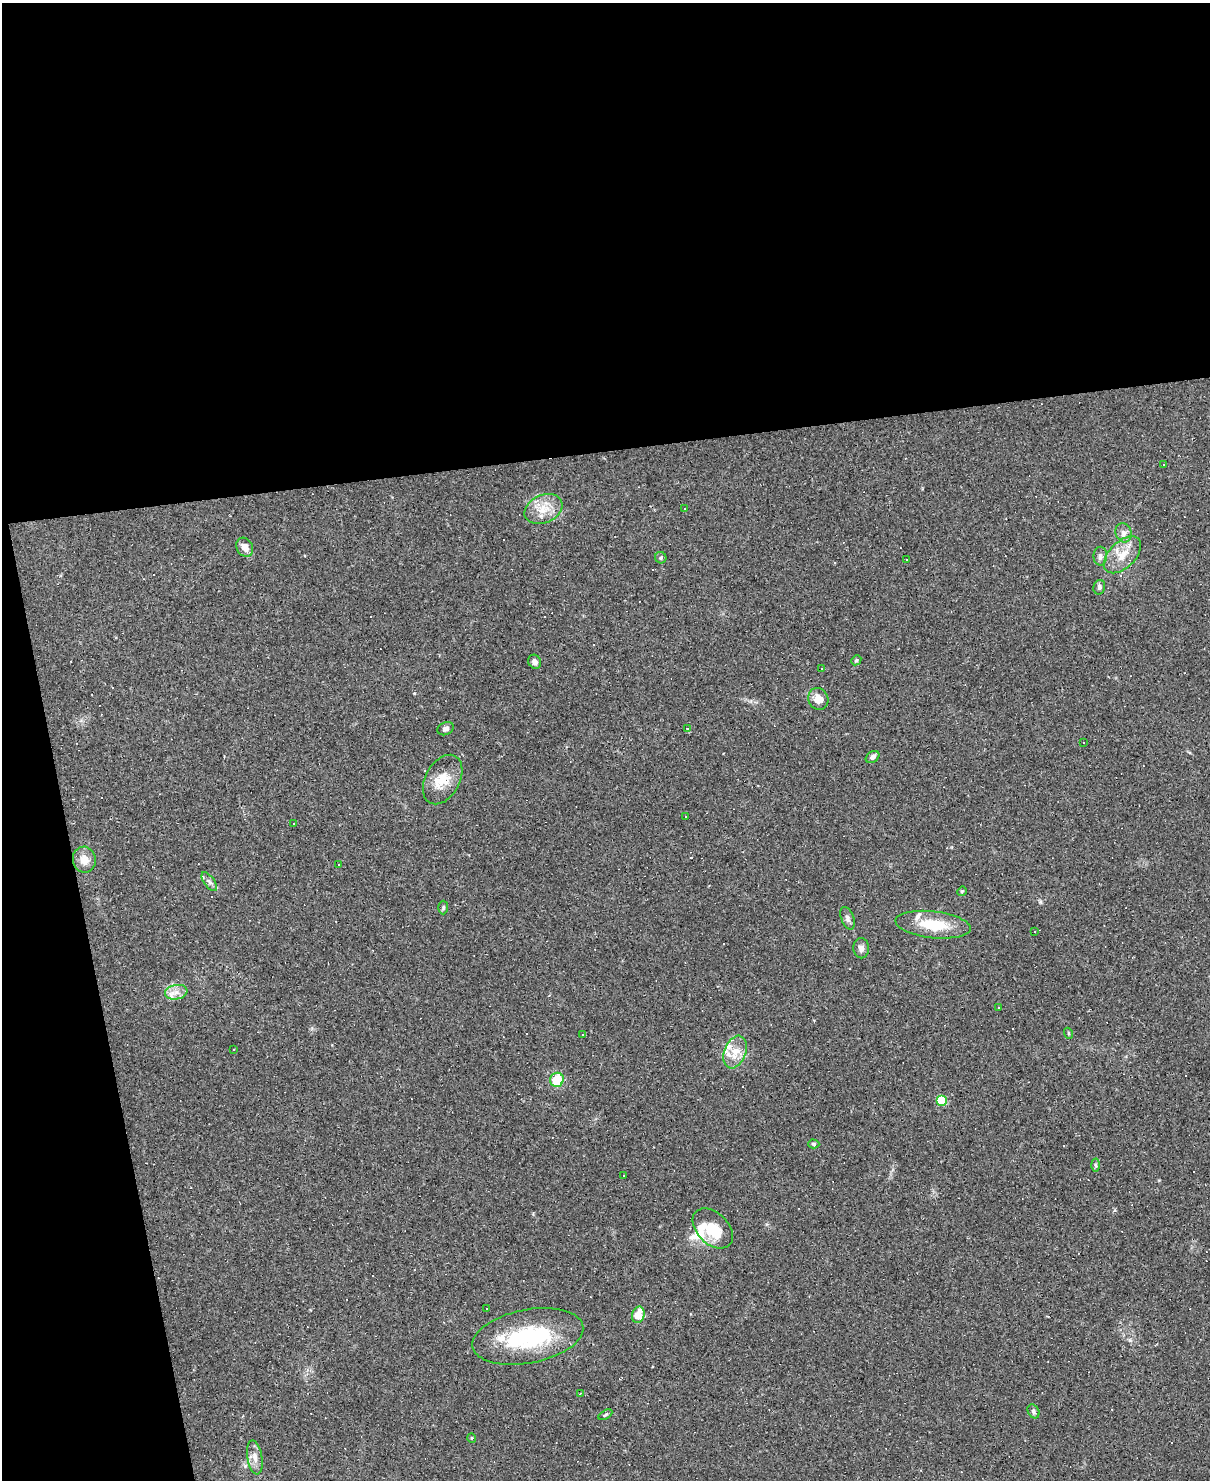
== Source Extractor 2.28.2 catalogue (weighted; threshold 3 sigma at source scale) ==
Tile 1 of 4 x 3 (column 1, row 1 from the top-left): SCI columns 1-1208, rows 3205-4682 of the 4834 x 4815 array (HDU 1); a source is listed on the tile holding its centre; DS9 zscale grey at full resolution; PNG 1212 x 1482 px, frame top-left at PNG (2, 3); each listed source drawn as its Kron ellipse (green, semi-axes under 4 px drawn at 4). Shown black and unused: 36% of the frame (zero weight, under 2 of 3 exposures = <1% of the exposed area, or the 3 px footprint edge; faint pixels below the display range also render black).
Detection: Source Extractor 2.28.2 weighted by HDU 2 'WHT'; one run over the whole footprint, this tile lists its part. Background 0.105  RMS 0.0069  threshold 0.031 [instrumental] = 3 sigma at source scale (4.5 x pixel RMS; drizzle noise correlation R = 1.50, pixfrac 1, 0.05/0.05 arcsec/px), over >= 5 px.
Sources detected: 93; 1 inside a brighter object's white glare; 36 cosmic-ray / hot-pixel residue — neither listed nor drawn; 6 inside a brighter listed object's ellipse — not listed separately; the other 50 listed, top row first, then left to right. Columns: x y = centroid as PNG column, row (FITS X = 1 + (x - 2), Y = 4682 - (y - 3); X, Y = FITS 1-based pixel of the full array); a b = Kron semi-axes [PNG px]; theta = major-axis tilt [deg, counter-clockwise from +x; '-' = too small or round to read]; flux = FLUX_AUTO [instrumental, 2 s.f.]
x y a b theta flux
1164 464 3 3 - 9
543 509 20 14 24 12
684 509 3 3 - 1.8
1123 533 9 8 - 3.4
245 547 10 8 -61 5.2
1122 555 23 13 44 12
1100 556 9 7 89 2.5
661 558 6 5 - 1.3
906 560 2 2 - 0.42
1099 587 7 6 - 1.7
856 660 5 4 - 0.89
535 662 7 6 - 2.4
822 668 3 2 - 1.2
818 699 11 9 -63 5.9
687 728 3 2 - 0.92
446 729 8 6 27 2.4
1083 742 2 2 - 0.47
873 757 7 5 36 2.3
443 779 26 17 61 14
686 816 3 3 - 1.3
293 823 3 2 - 0.82
84 860 13 11 -79 7.3
339 865 3 2 - 0.58
209 882 11 5 -54 2.4
962 891 5 4 - 0.7
443 907 7 5 89 1.1
848 918 12 6 -69 2.6
933 925 38 13 -6 23
1035 932 2 2 - 0.44
861 948 10 8 -88 3.1
176 992 11 7 10 4.7
998 1008 3 2 - 0.58
1068 1033 5 3 - 0.66
583 1034 3 3 - 1.6
234 1050 3 3 - 1.2
735 1052 17 10 69 10
557 1080 7 6 - 19
942 1101 5 5 - 27
814 1144 6 4 -1 1.2
1096 1165 6 4 -87 1.1
624 1175 3 3 - 2.4
713 1228 24 15 -44 18
487 1308 3 3 - 3.6
638 1315 8 6 76 11
528 1336 56 27 11 64
580 1394 3 3 - 0.61
1033 1411 7 5 -61 1.7
605 1415 8 3 29 0.9
472 1438 5 3 - 0.51
255 1457 17 7 -80 4.9
Unlisted compact peaks at least as high as the median listed source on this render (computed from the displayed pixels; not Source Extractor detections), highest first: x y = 414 693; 1040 902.